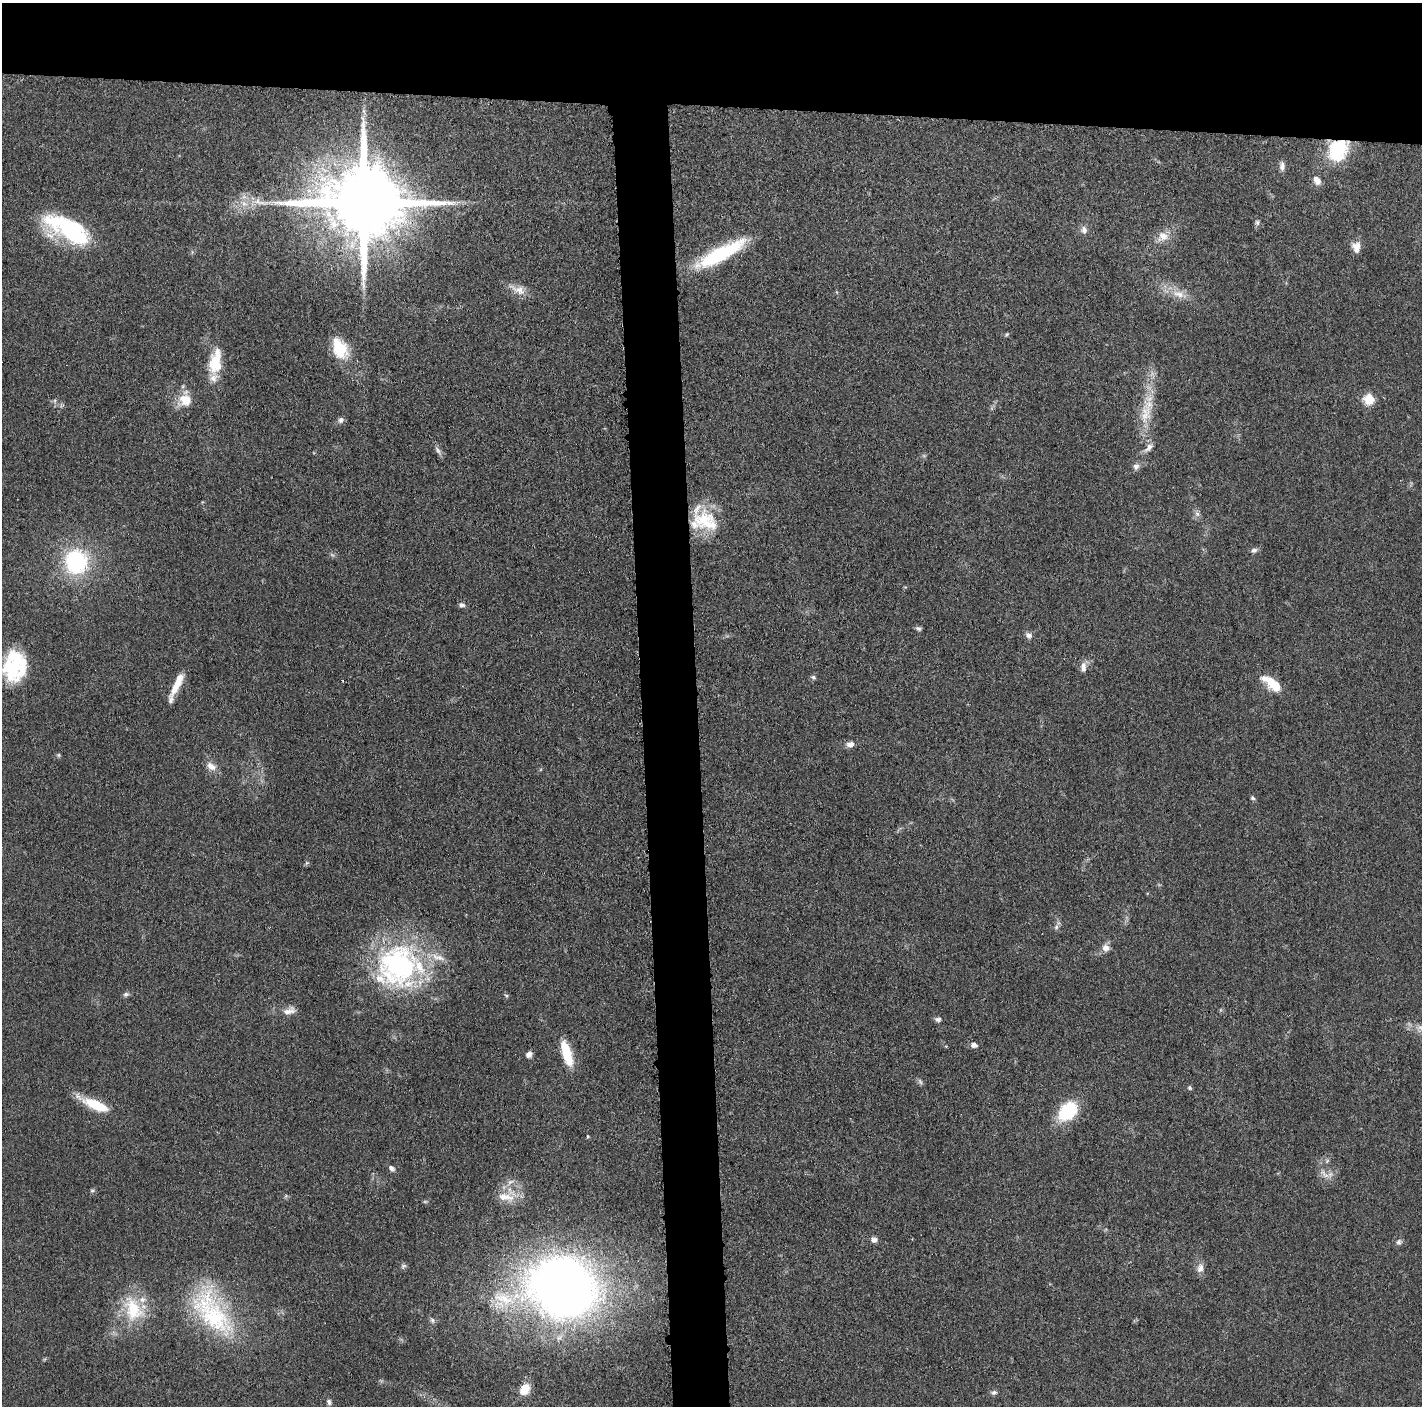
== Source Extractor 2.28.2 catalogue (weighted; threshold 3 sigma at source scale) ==
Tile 2 of 3 x 3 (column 2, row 1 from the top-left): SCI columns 1427-2846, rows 2827-4230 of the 4272 x 4250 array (HDU 1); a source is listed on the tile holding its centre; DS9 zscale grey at full resolution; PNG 1424 x 1408 px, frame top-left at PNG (2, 3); no overlay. Shown black and unused: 11% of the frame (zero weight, under 3 of 5 exposures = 1% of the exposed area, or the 3 px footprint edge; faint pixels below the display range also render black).
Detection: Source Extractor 2.28.2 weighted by HDU 2 'WHT'; one run over the whole footprint, this tile lists its part. Background 0.0482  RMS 0.0054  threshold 0.0243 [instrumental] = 3 sigma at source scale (4.5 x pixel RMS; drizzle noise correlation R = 1.50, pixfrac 1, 0.05/0.05 arcsec/px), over >= 5 px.
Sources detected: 87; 1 too faint to see at this stretch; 1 inside a brighter object's white glare — not listed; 12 inside a brighter listed object's ellipse — not listed separately; the other 73 listed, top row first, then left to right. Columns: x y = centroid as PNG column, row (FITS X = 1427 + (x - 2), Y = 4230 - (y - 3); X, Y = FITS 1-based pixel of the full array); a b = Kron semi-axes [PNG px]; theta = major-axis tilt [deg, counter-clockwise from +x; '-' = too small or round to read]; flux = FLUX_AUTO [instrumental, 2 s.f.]
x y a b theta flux
1338 150 25 19 59 32
1282 166 11 7 -87 2.7
1317 180 11 8 -59 3.9
258 201 9 8 - 3.6
363 202 22 18 -5 8800
244 204 10 6 -38 3.3
1257 222 8 5 -75 1.3
68 229 54 22 -26 58
1084 230 10 8 -84 2.8
1163 236 15 13 26 6.7
1356 247 13 10 -85 4.5
720 254 57 13 28 46
518 289 26 11 -21 6.5
1179 294 19 10 -16 7.7
1007 334 6 4 45 0.72
340 348 26 16 -64 19
215 363 25 16 82 16
183 398 21 11 53 8.1
1369 399 6 6 - 34
1146 413 35 16 81 17
341 420 8 7 - 1.9
1149 448 16 7 46 3.3
438 450 14 5 -57 2.1
1136 466 9 8 - 2.3
1197 514 9 6 -62 2
706 521 35 25 -29 25
1254 550 8 6 13 1.7
76 562 21 20 - 57
461 605 8 6 -12 1.6
918 628 8 5 -18 1.3
1029 635 9 7 -35 2.4
14 656 28 21 41 19
1083 667 14 8 88 3.3
813 677 6 6 - 1.1
342 680 3 2 - 0.56
177 683 33 7 64 12
1272 684 25 10 -38 14
850 744 10 7 6 2.9
58 755 5 5 - 0.81
211 766 15 9 -35 4.5
1253 798 6 5 - 1.1
1056 927 7 5 48 1.4
1106 948 10 9 - 3.3
398 965 52 48 68 110
126 994 8 6 23 1.4
506 995 6 3 -19 0.69
289 1011 17 9 19 4.1
938 1019 8 6 8 1.7
974 1045 7 6 - 2.4
566 1053 24 8 -73 21
529 1054 7 6 - 2.9
920 1082 7 5 -59 1.2
1190 1088 5 5 - 1
96 1105 32 11 -23 18
1068 1111 18 13 44 36
588 1136 4 4 - 0.6
1327 1161 6 5 - 0.94
392 1168 9 6 -52 1.8
1324 1174 19 6 -44 3.9
510 1182 13 7 28 3
92 1191 6 4 0 0.8
506 1197 27 11 -9 8.9
874 1240 8 7 - 2.3
1399 1242 8 7 - 1.6
1200 1268 13 9 77 3.4
563 1287 60 51 -26 500
504 1299 38 18 -19 27
133 1309 38 25 -66 27
212 1312 75 33 -53 64
432 1320 8 6 -75 1.4
525 1389 12 9 56 9.5
994 1392 8 6 12 1.4
329 1402 8 6 -73 1.7
Overlapping masked pixels (flux is a lower limit): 1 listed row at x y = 1338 150